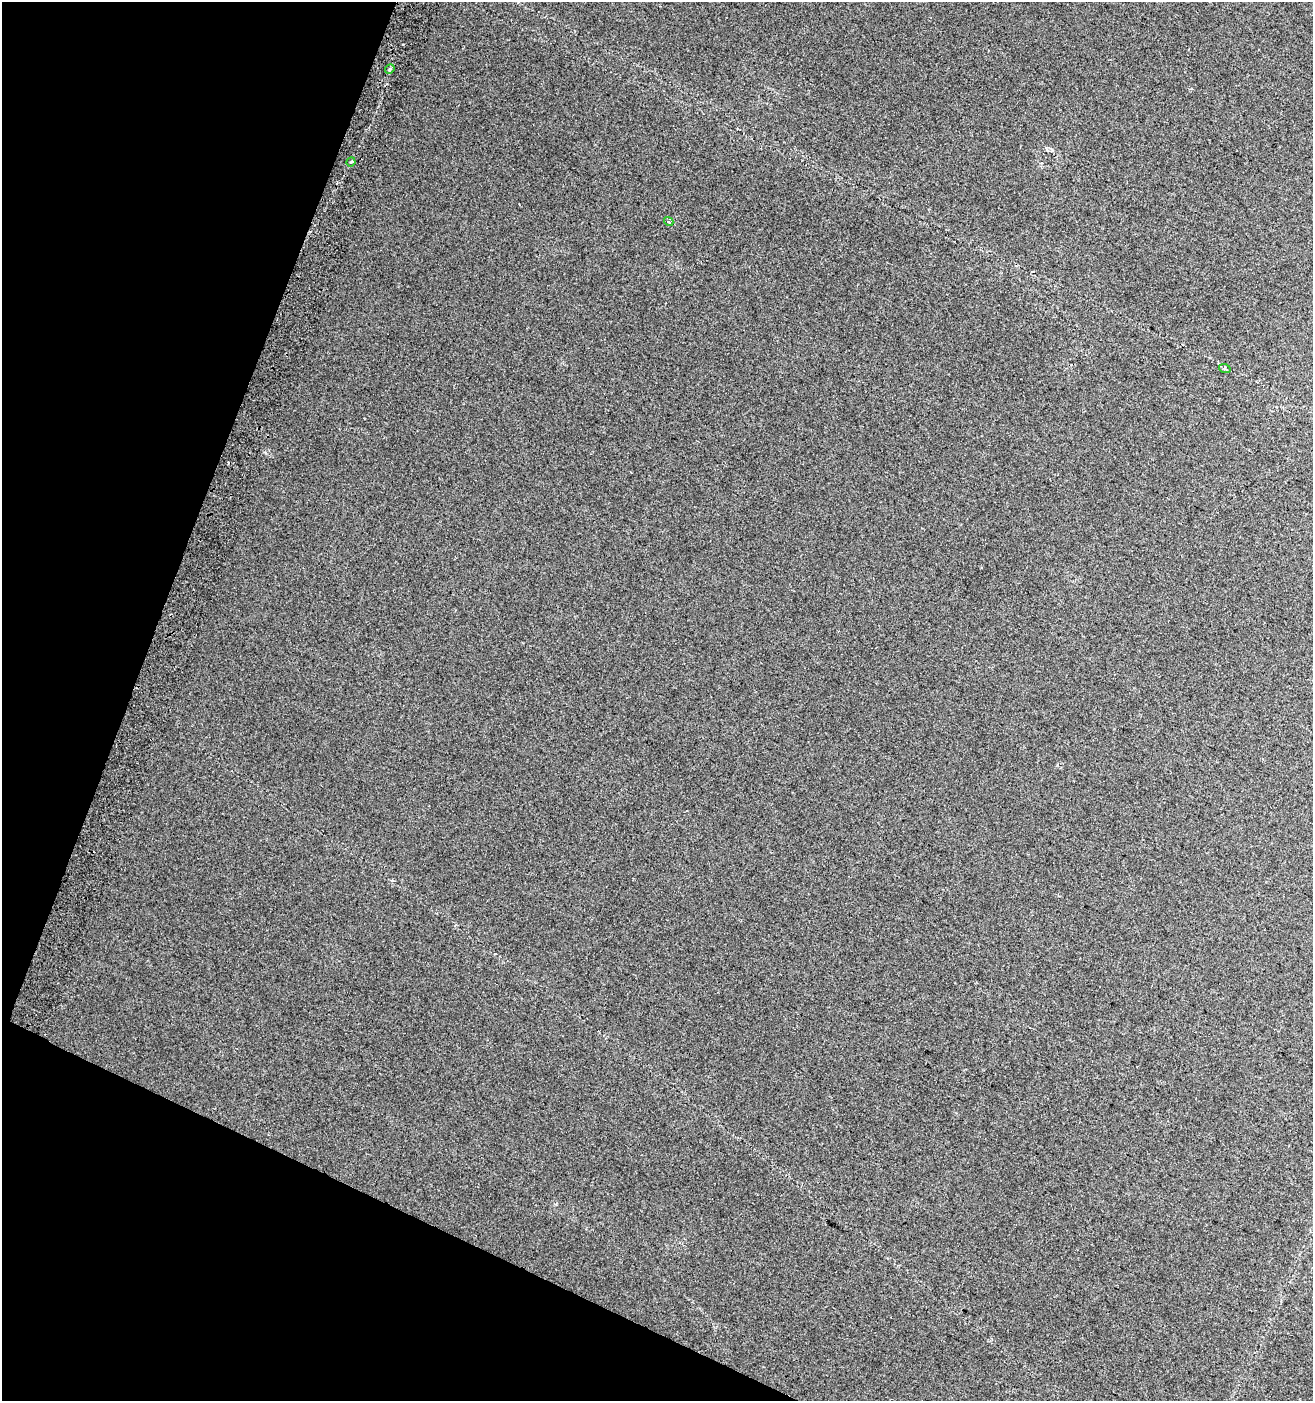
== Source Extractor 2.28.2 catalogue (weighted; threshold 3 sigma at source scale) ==
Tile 9 of 4 x 4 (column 1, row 3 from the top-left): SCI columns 313-1623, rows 1417-2815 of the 5803 x 5637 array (HDU 1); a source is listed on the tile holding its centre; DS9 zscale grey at full resolution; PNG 1315 x 1403 px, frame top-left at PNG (2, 2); each listed source drawn as its Kron ellipse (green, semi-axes under 4 px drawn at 4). Shown black and unused: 19% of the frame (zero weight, under 2 of 3 exposures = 3% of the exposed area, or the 3 px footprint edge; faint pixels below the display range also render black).
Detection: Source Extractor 2.28.2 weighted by HDU 2 'WHT'; one run over the whole footprint, this tile lists its part. Background 0.0584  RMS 0.012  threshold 0.056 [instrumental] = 3 sigma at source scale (4.5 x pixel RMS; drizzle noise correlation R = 1.50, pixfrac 1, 0.0396/0.0396 arcsec/px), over >= 5 px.
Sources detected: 5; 1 cosmic-ray / hot-pixel residue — neither listed nor drawn; the other 4 listed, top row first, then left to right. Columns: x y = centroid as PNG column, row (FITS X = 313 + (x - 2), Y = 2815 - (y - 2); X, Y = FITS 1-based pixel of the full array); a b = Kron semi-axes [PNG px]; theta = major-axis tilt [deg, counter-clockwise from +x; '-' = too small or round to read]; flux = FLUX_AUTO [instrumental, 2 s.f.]
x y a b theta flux
390 69 5 4 - 1.6
351 162 5 4 - 2
669 222 5 4 - 2.8
1225 369 6 4 -18 1.6